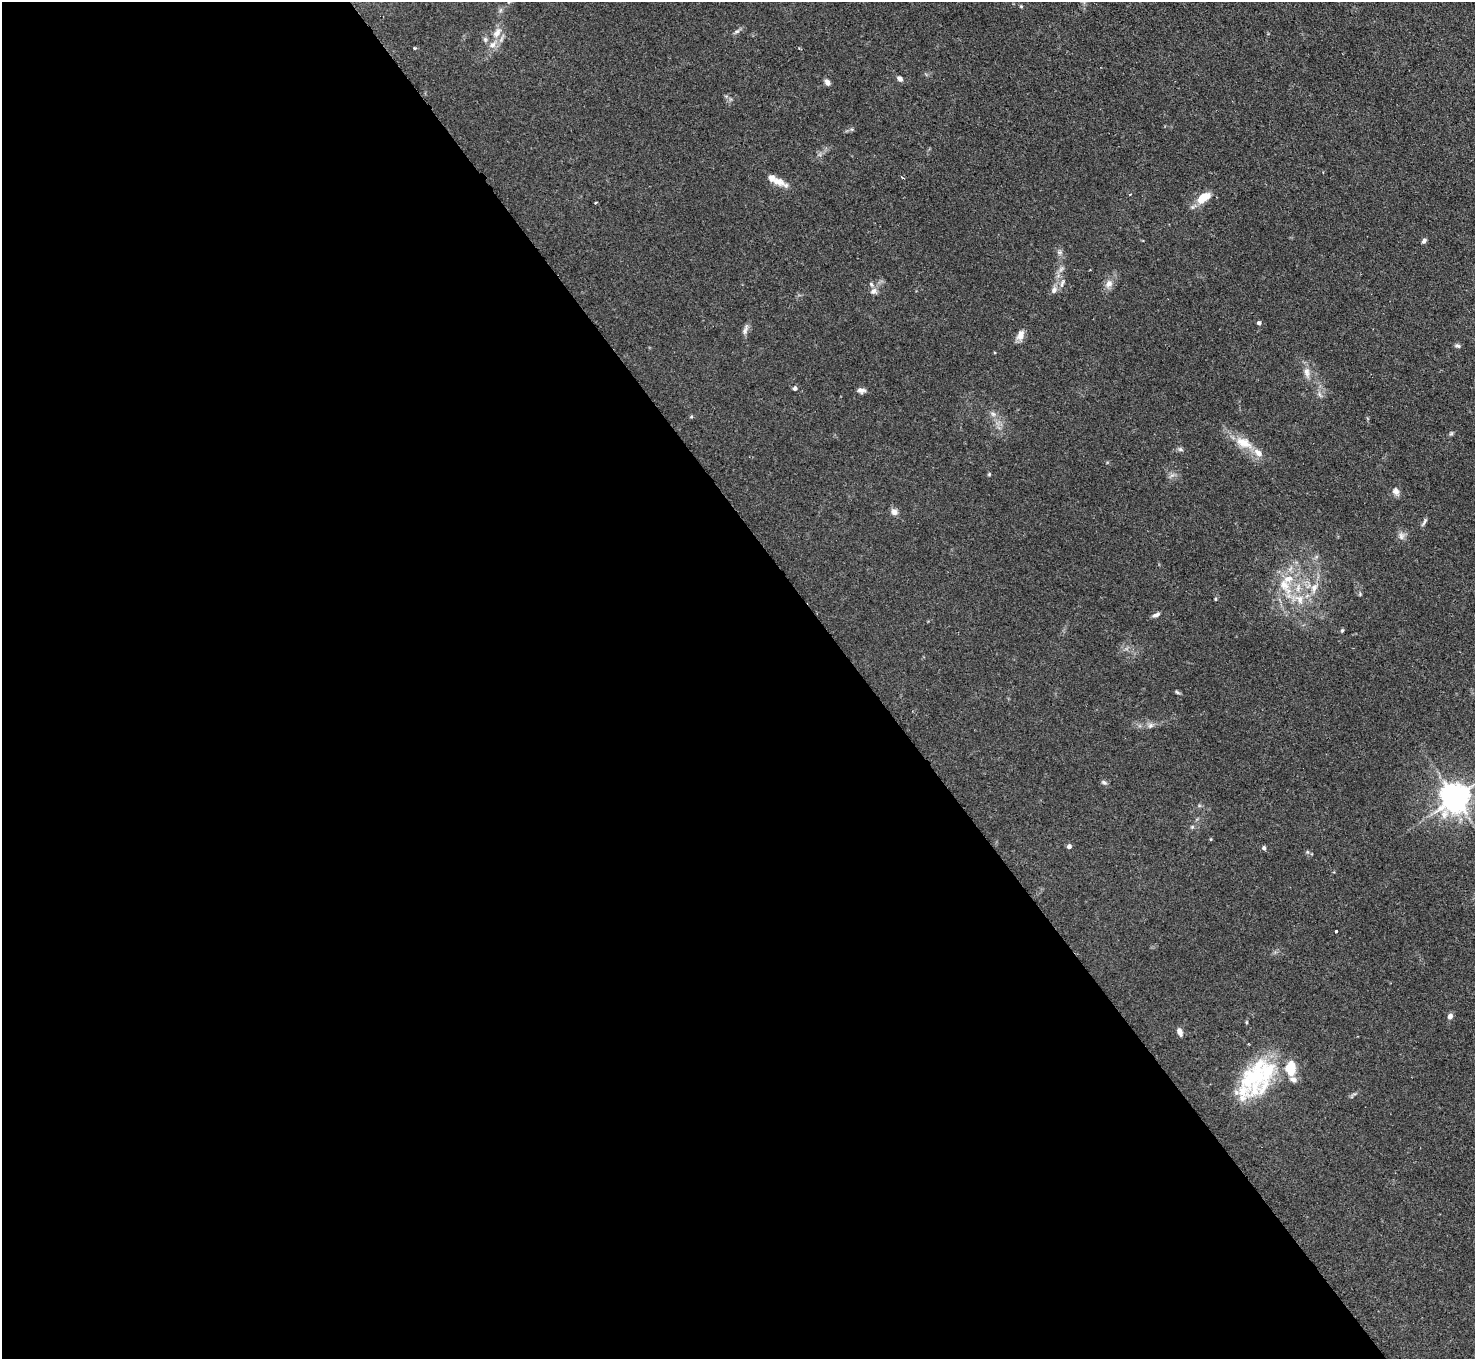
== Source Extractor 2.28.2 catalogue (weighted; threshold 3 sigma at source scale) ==
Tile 9 of 4 x 4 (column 1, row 3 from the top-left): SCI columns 2-1474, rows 1658-3014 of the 5895 x 5888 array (HDU 1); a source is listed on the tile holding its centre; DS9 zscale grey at full resolution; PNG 1477 x 1361 px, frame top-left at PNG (2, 2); no overlay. Shown black and unused: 59% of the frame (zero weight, under 2 of 3 exposures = <1% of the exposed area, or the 3 px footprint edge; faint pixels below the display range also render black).
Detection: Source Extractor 2.28.2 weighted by HDU 2 'WHT'; one run over the whole footprint, this tile lists its part. Background 0.0825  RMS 0.0059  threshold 0.0266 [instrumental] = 3 sigma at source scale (4.5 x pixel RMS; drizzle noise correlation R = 1.50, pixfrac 1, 0.05/0.05 arcsec/px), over >= 5 px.
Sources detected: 70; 1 too faint to see at this stretch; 1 inside a brighter object's white glare — not listed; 13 inside a brighter listed object's ellipse — not listed separately; the other 55 listed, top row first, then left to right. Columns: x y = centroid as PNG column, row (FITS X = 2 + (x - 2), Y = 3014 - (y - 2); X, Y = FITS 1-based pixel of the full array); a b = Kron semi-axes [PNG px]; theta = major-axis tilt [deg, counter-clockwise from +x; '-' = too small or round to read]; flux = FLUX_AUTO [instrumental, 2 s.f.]
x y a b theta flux
1021 6 4 4 - 0.59
737 31 8 5 29 1.4
497 33 16 9 58 5.7
485 39 8 6 -75 1.5
414 48 3 3 - 0.89
900 79 7 6 - 1.7
827 82 8 6 -59 2.2
903 178 3 2 - 1.2
779 182 17 10 -19 6.3
1130 194 4 2 - 0.42
1204 197 15 8 36 12
1424 241 7 5 58 1.4
1059 252 6 6 - 1.4
1109 283 10 9 - 3.8
1062 284 12 4 71 1.9
1054 290 10 6 57 2.4
873 291 10 8 32 2.9
1259 323 5 4 - 1.2
745 330 15 6 75 2.4
1020 335 13 8 69 4.4
1457 346 8 5 -18 1.3
1307 372 16 8 -80 4
795 388 5 5 - 1.6
861 390 10 6 -8 2.4
1319 394 7 4 -71 1.3
993 414 7 6 - 1.8
691 417 5 4 - 0.64
1451 433 6 5 - 0.91
1244 443 25 12 -25 11
1180 449 8 5 -18 1.2
989 474 5 4 - 0.67
1172 475 7 4 18 1.5
1396 491 11 8 -58 2.8
894 512 9 8 - 2.7
1424 522 12 4 61 1.5
1401 536 11 8 -85 2.7
1284 585 23 14 -61 14
1314 588 14 9 67 5.4
1360 594 5 5 - 0.72
1156 615 11 5 24 1.9
1342 630 5 4 - 0.74
1177 692 8 4 -35 0.88
1150 725 8 6 44 1.8
1104 782 8 5 -30 1.2
1455 798 9 8 - 910
1192 827 6 4 45 0.85
1211 839 5 3 - 0.54
1069 846 5 4 - 2.2
1264 848 5 5 - 1.3
1307 852 5 4 - 0.73
1336 931 3 3 - 1.5
1450 1016 6 5 - 2.4
1246 1022 5 3 - 0.63
1180 1032 9 5 -69 2.6
1254 1078 45 32 24 43